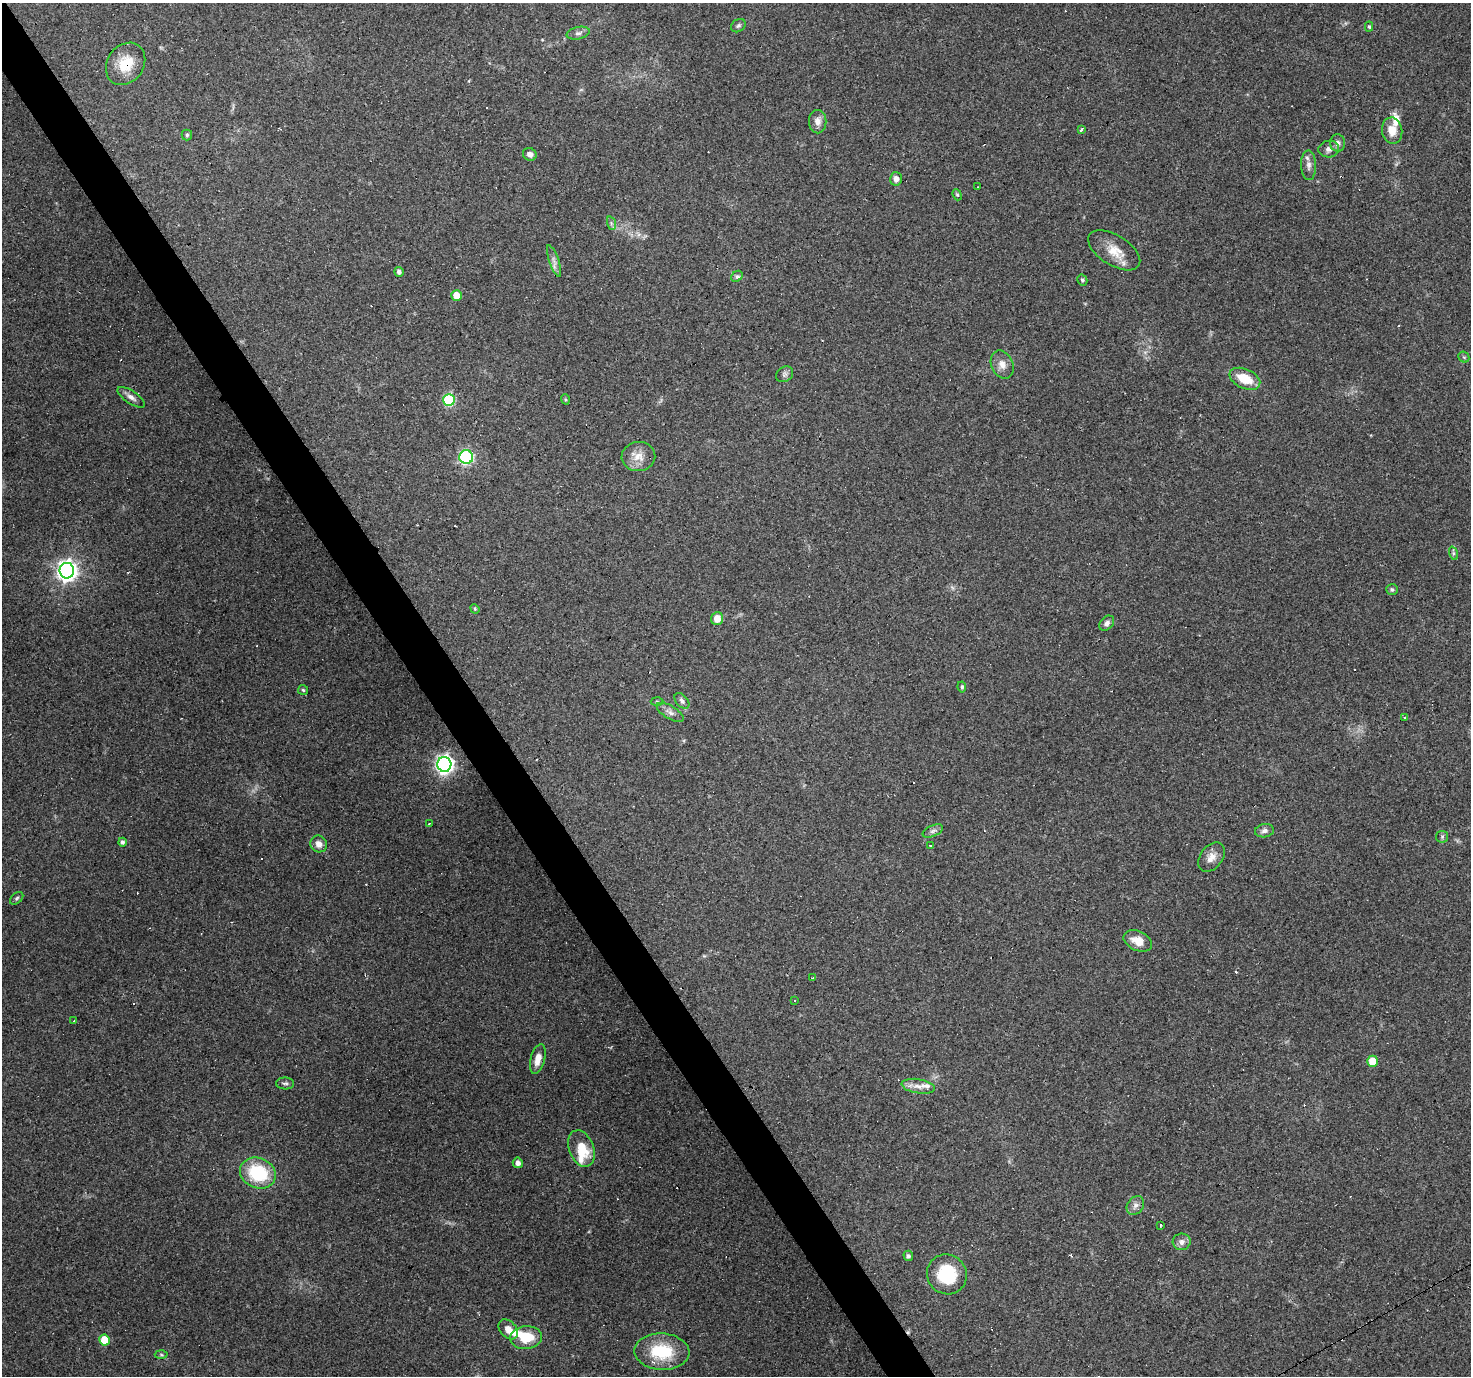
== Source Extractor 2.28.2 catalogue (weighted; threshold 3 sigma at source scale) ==
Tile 11 of 4 x 4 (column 3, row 3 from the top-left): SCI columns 2938-4406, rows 1549-2922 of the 5874 x 5782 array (HDU 1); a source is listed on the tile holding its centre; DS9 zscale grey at full resolution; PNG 1473 x 1378 px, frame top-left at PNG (2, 3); each listed source drawn as its Kron ellipse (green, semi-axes under 4 px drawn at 4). Shown black and unused: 3% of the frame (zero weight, under 3 of 4 exposures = <1% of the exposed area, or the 3 px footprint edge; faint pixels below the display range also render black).
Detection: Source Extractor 2.28.2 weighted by HDU 2 'WHT'; one run over the whole footprint, this tile lists its part. Background 0.256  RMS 0.0082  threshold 0.0369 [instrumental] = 3 sigma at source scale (4.5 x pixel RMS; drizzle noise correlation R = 1.50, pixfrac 1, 0.0396/0.0396 arcsec/px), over >= 5 px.
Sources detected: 90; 12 cosmic-ray / hot-pixel residue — neither listed nor drawn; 4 inside a brighter listed object's ellipse — not listed separately; the other 74 listed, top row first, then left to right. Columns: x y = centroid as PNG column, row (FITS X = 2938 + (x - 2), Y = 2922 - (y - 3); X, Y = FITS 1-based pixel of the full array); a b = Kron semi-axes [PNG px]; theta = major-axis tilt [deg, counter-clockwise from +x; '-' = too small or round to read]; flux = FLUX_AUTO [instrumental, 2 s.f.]
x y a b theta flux
738 26 8 6 36 2
1369 27 5 4 - 1.2
578 33 11 6 11 2.9
126 64 22 18 55 22
818 122 12 8 -89 5.1
1081 130 3 3 - 4.5
1392 131 13 10 -82 10
187 135 5 5 - 1.5
1338 143 8 7 - 3.3
1329 149 10 8 6 3.9
530 154 7 6 - 3.3
1309 165 15 7 -89 4.5
896 179 7 6 - 4.1
978 187 2 2 - 0.61
957 195 6 4 -67 1.1
611 223 7 4 -72 1.7
1114 250 29 15 -32 15
554 261 17 4 -70 4.1
399 272 5 4 - 3
737 276 6 5 - 1.9
1082 280 5 5 - 1.3
457 295 5 5 - 7.9
1464 357 6 5 - 1.1
1002 364 14 10 -66 7.1
785 374 9 7 34 2.5
1245 379 16 9 -24 19
131 397 16 6 -34 4.2
565 399 5 3 - 0.94
449 400 6 5 - 67
638 456 17 14 7 10
466 457 7 7 - 120
1453 553 7 4 -72 1.4
67 571 8 7 - 470
1392 590 6 5 - 1.5
475 609 5 4 - 0.89
717 619 6 6 - 8.9
1107 623 8 6 47 3.1
962 687 5 4 - 1.4
303 690 5 5 - 1.2
682 701 9 6 -47 2.5
657 702 6 4 -2 1.1
670 712 15 6 -31 4.4
1405 717 3 3 - 2.2
444 764 7 7 - 350
429 823 3 3 - 1.1
933 831 11 5 25 2.7
1264 831 9 6 9 2.9
1442 837 6 6 - 1.5
122 842 4 4 - 2.1
319 844 8 8 - 5.5
931 845 3 3 - 1.2
1211 857 16 11 52 7.2
17 898 7 5 41 1.5
1138 941 15 9 -25 11
813 978 4 3 - 1.1
794 1001 3 2 - 0.93
74 1021 3 3 - 5.2
538 1059 15 7 76 8.2
1372 1061 5 5 - 14
285 1083 9 6 -1 2.3
918 1086 17 7 -9 6.8
581 1149 19 12 -67 21
518 1163 5 5 - 3.6
258 1173 18 15 -22 51
1135 1205 10 8 55 4.1
1161 1225 3 2 - 0.63
1182 1242 9 8 - 4.3
908 1256 5 4 - 1.8
947 1274 20 19 - 38
508 1329 11 8 -47 6.8
526 1338 16 11 5 20
104 1340 5 5 - 19
662 1352 27 18 -3 38
161 1355 6 4 -2 1.2
Overlapping masked pixels (flux is a lower limit): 2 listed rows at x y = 126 64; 444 764